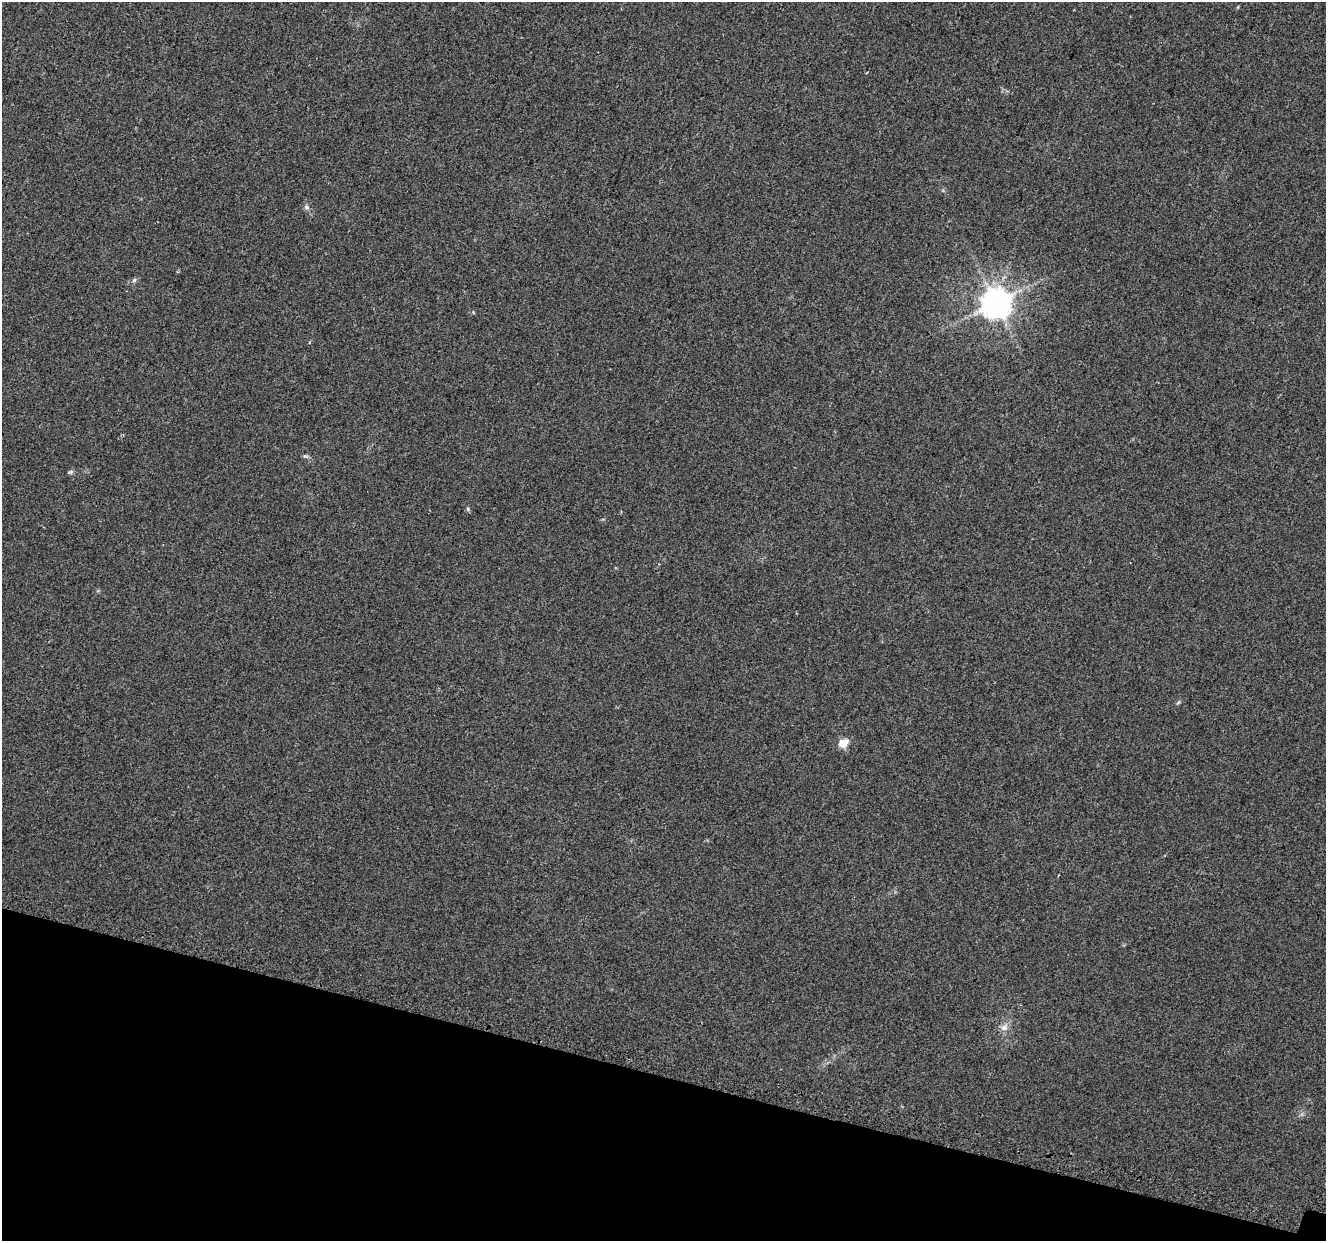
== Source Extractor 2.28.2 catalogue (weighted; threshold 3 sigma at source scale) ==
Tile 15 of 4 x 4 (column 3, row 4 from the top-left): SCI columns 2684-4007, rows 333-1571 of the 5424 x 5592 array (HDU 1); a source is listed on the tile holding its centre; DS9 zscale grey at full resolution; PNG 1328 x 1243 px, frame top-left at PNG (2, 2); no overlay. Shown black and unused: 13% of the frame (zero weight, under 2 of 3 exposures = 3% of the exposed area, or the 3 px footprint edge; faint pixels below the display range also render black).
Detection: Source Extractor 2.28.2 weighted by HDU 2 'WHT'; one run over the whole footprint, this tile lists its part. Background 0.0309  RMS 0.0073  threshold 0.0328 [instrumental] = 3 sigma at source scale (4.5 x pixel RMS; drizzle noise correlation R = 1.50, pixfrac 1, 0.0396/0.0396 arcsec/px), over >= 5 px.
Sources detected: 9; all 9 listed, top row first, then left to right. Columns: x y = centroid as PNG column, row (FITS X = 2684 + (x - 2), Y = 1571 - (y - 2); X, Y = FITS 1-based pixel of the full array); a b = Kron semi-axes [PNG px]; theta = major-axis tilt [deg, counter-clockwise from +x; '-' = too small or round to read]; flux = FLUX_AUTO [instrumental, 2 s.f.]
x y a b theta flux
306 207 8 6 -31 2
134 280 7 5 66 1.4
996 303 9 9 - 1100
306 456 9 3 -13 1.3
71 472 7 5 19 1.3
468 509 6 4 -71 0.94
843 743 6 5 - 30
1058 875 3 2 - 0.59
1004 1027 11 9 30 4.2